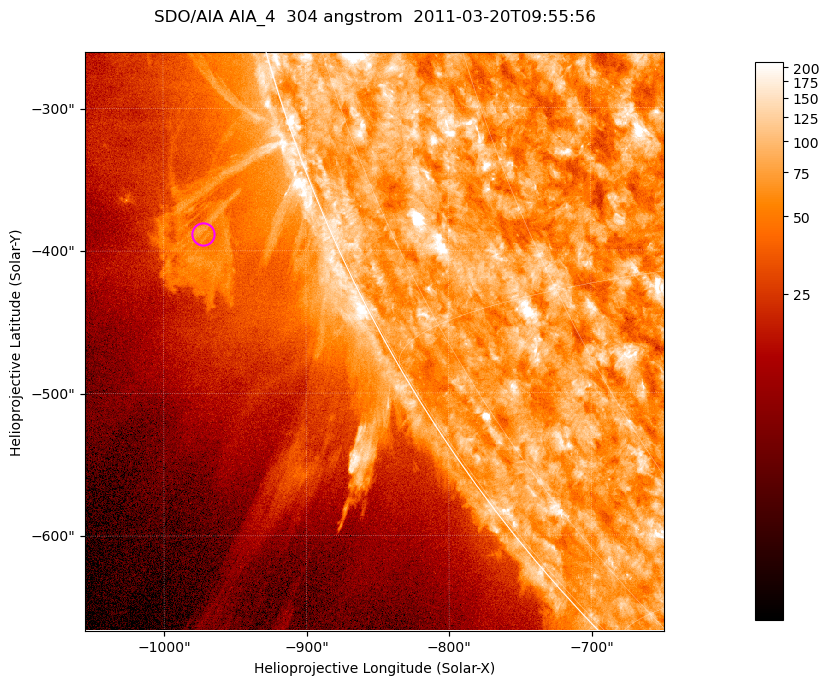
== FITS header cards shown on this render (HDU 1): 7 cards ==
TELESCOP= 'SDO/AIA '           / For AIA: SDO/AIA
INSTRUME= 'AIA_4   '           / For AIA: AIA_ATA1, AIA_ATA2, AIA_ATA3 or AIA_AT
WAVELNTH=                  304 / [angstrom] Wavelength
WAVEUNIT= 'angstrom'           / Wavelength unit: angstrom
DATE-OBS= '2011-03-20T09:55:56.133' / [ISO] Date when observation started; ISO 8
CTYPE1  = 'HPLN-TAN'           / CTYPE1; Typically HPLN
CTYPE2  = 'HPLT-TAN'           / CTYPE2; Typically HPLT

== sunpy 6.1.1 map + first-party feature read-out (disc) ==
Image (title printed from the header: SDO/AIA AIA_4  304 angstrom  2011-03-20T09:55:56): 677 x 677 px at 0.6 arcsec/px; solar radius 964 arcsec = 1606 px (partial field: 2.6% of the solar disc is inside the frame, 46% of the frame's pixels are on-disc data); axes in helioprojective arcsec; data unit not stated in the header (colour bar unlabelled)
Orientation: roll -0.131 deg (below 1 deg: not rotated)
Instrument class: DISC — disc imager (sunpy class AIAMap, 304 A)
Bright regions (active regions / flare kernels): reference = the on-disc median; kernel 5 px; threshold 5 sigma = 124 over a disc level ~73.5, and >= 1.15x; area >= 458 px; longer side >= 8 px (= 4.8 arcsec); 0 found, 0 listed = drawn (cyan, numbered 1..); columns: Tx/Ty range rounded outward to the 2 arcsec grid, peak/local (2 s.f.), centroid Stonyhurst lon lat
Off-limb structures (1.02-1.3 R_sun): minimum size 229 px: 9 found; the strongest spans PA ~110..115 deg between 1.02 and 1.13 R_sun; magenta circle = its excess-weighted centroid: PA ~110 deg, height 1.09 R_sun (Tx ~-972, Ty ~-388 arcsec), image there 2.4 x the reference